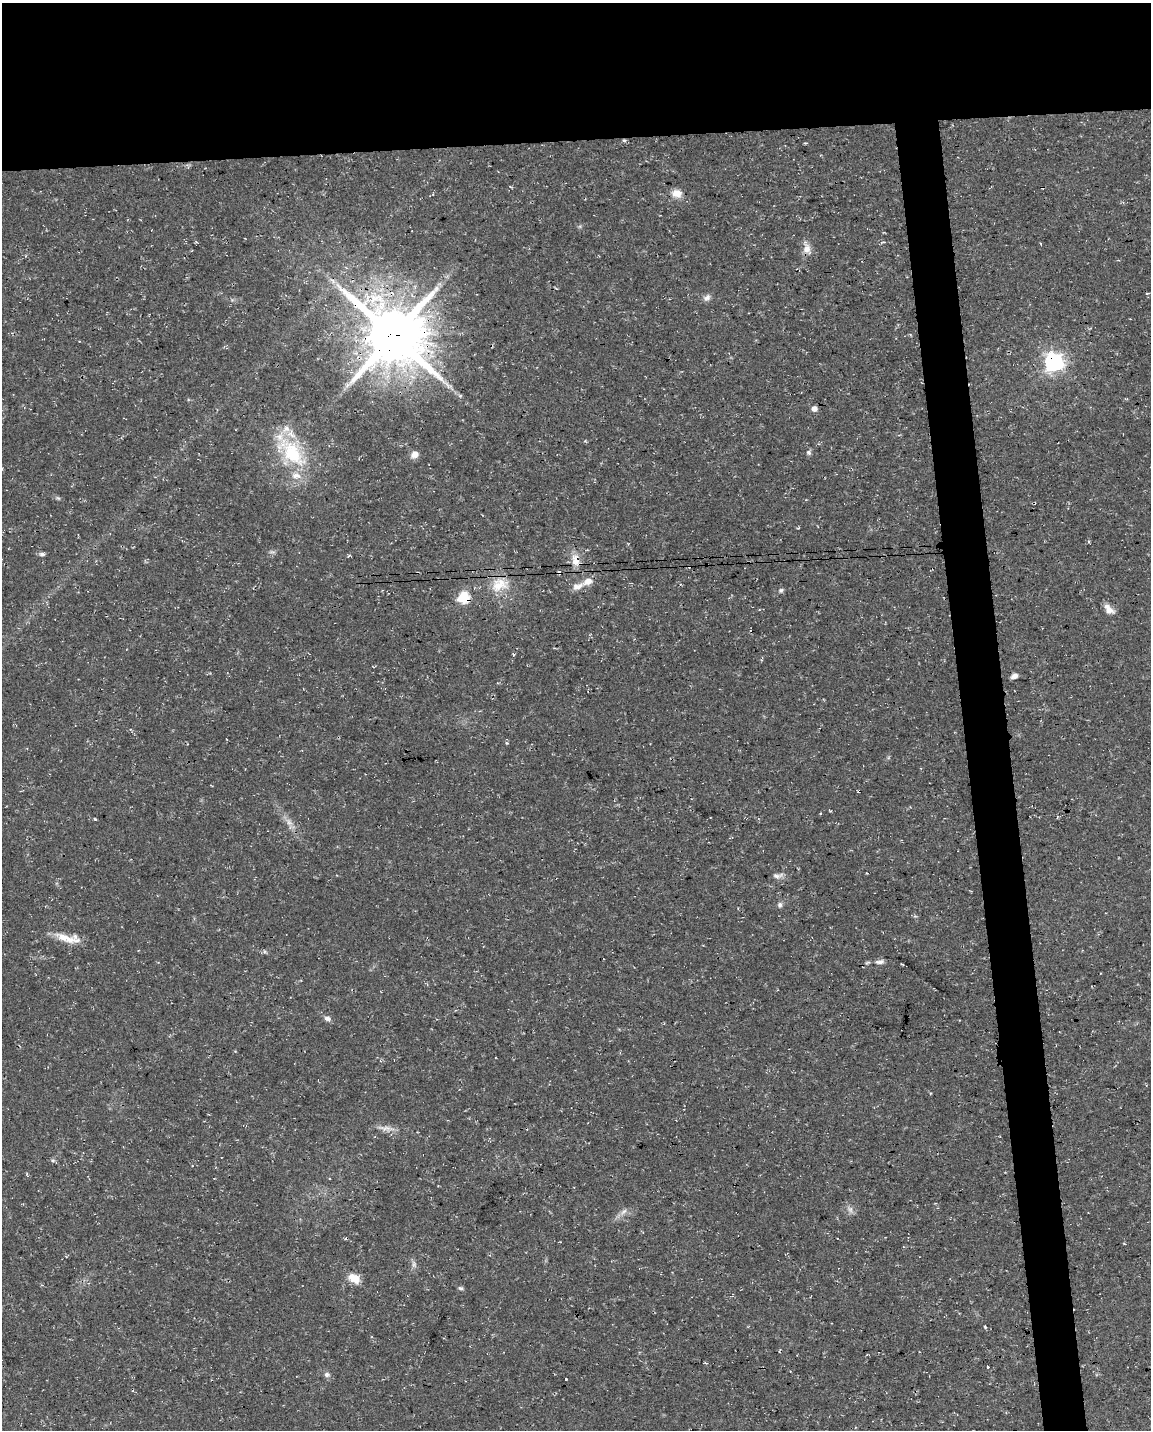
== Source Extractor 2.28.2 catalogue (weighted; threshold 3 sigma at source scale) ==
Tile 2 of 4 x 3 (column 2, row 1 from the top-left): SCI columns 1151-2299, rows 2912-4339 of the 4598 x 4353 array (HDU 1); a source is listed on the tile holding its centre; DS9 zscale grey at full resolution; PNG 1153 x 1432 px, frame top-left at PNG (2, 3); no overlay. Shown black and unused: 13% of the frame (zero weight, under 3 of 4 exposures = <1% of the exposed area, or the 3 px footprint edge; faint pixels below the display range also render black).
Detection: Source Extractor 2.28.2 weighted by HDU 2 'WHT'; one run over the whole footprint, this tile lists its part. Background 0.0367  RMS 0.0033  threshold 0.015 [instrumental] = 3 sigma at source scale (4.5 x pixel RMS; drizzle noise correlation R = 1.50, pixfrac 1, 0.0396/0.0396 arcsec/px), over >= 5 px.
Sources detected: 56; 1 too faint to see at this stretch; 5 cosmic-ray / hot-pixel residue — not listed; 4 inside a brighter listed object's ellipse — not listed separately; the other 46 listed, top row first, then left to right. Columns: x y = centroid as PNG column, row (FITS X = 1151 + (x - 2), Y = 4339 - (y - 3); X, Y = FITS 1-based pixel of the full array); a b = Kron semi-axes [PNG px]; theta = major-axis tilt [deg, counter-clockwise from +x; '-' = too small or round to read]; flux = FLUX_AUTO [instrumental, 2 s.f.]
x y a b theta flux
624 140 4 4 - 0.74
677 193 13 10 -4 3
882 242 7 3 12 0.48
807 249 13 10 -72 2.8
333 281 7 5 -48 1
707 298 11 8 42 1.4
393 335 20 18 -38 2500
1054 362 7 7 - 170
460 396 5 5 - 0.5
814 408 6 6 - 1.9
585 441 4 4 - 0.37
292 453 47 23 -47 24
809 453 7 6 - 0.78
414 454 8 7 - 2.4
58 498 6 5 - 0.51
272 552 10 3 -4 0.65
42 554 7 5 -1 0.89
349 556 6 3 43 0.4
575 560 18 11 -67 4.1
588 581 13 8 17 2.8
499 584 27 18 16 8.9
781 590 7 6 - 0.67
464 597 6 6 - 28
1109 610 13 10 -28 2.6
513 654 3 3 - 1.1
1014 676 7 5 29 1.7
507 743 5 3 - 0.35
95 819 3 3 - 0.43
778 876 13 6 6 1.3
780 905 8 6 84 0.91
68 938 36 10 -11 5.9
880 962 14 6 5 1.5
327 1018 9 6 -13 1.2
386 1128 21 6 -8 2.5
53 1160 6 4 -1 0.56
27 1174 5 3 - 0.33
329 1178 3 2 - 0.32
850 1209 9 7 -75 1.3
624 1212 11 6 41 1.5
414 1264 11 5 -72 1.2
354 1278 15 9 -28 4.3
461 1288 6 5 - 0.64
985 1327 4 3 - 0.37
987 1367 3 3 - 1.1
327 1375 8 7 - 1
565 1378 3 3 - 4
Overlapping masked pixels (flux is a lower limit): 4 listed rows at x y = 624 140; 393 335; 1054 362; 464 597